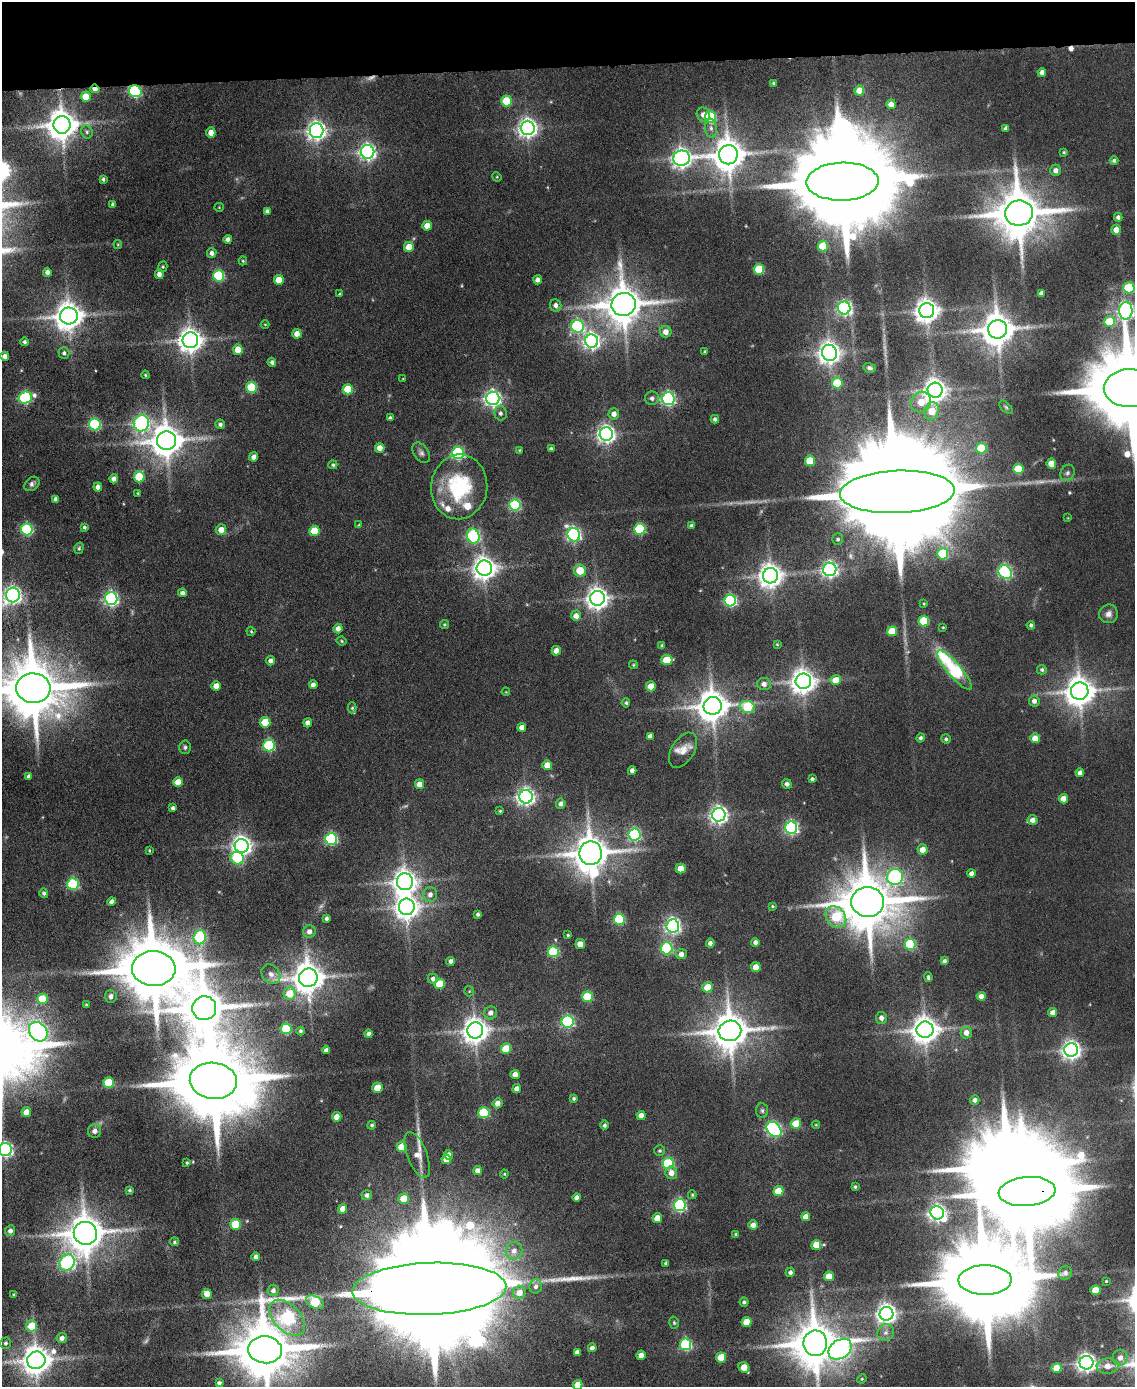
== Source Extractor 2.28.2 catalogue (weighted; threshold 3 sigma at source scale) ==
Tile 3 of 4 x 3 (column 3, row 1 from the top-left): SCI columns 2268-3400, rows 3003-4387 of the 4534 x 4512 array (HDU 1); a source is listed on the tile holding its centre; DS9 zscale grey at full resolution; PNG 1137 x 1389 px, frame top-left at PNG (2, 2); each listed source drawn as its Kron ellipse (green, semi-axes under 4 px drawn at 4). Shown black and unused: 5% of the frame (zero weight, under 4 of 8 exposures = <1% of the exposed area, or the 3 px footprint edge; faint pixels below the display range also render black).
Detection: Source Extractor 2.28.2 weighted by HDU 2 'WHT'; one run over the whole footprint, this tile lists its part. Background 0.0942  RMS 0.0056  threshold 0.0228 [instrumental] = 3 sigma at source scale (4.09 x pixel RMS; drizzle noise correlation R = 1.36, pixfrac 0.8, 0.05/0.05 arcsec/px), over >= 5 px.
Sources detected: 376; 8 too faint to see at this stretch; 4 inside a brighter object's white glare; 1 cosmic-ray / hot-pixel residue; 2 long thin detections or spike segments (spike, bleed or trail) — neither listed nor drawn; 5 inside a brighter listed object's ellipse — not listed separately; the other 356 listed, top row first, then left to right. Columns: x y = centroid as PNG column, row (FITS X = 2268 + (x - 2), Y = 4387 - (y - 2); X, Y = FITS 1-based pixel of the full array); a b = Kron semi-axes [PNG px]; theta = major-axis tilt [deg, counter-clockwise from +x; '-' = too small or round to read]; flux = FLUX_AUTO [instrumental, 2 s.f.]
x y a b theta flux
1042 72 4 4 - 2.8
774 83 3 3 - 0.78
95 89 5 4 - 3.8
859 90 5 5 - 7.4
135 91 6 6 - 76
86 97 5 5 - 12
507 101 5 5 - 22
891 104 5 4 - 5.9
703 115 7 6 - 3.6
710 117 6 5 - 52
62 125 9 8 - 1100
528 128 7 7 - 330
711 128 9 6 -82 2.3
1006 128 4 4 - 2
316 131 7 7 - 310
87 132 7 5 -66 1.3
211 133 5 4 - 5.2
368 152 7 6 - 210
1064 152 4 3 - 0.68
728 155 9 9 - 1200
682 158 8 7 - 330
1114 160 4 4 - 1.3
1055 170 5 5 - 2.9
497 177 5 4 - 0.58
103 179 4 3 - 1.2
842 182 36 19 1 19000
112 204 4 3 - 1
219 207 4 4 - 0.5
267 211 4 4 - 1.8
1019 213 14 12 7 3000
1118 217 4 4 - 1.7
427 226 5 4 - 6.5
1116 230 5 5 - 4.6
228 239 4 4 - 2.5
118 244 4 4 - 0.53
823 246 5 5 - 22
409 247 5 5 - 9.2
212 253 5 4 - 2.3
243 261 4 4 - 0.67
163 267 5 4 - 0.83
759 269 5 5 - 30
47 272 4 4 - 2.5
159 274 5 4 - 3
219 276 5 5 - 58
279 280 5 5 - 9.5
538 280 4 4 - 2.8
1129 288 5 5 - 36
1041 293 4 4 - 2.6
340 294 4 4 - 0.69
624 304 12 11 - 1800
556 305 6 5 - 2.4
844 308 6 6 - 150
927 311 7 7 - 590
1126 311 9 6 88 220
69 316 9 8 - 850
1109 322 5 5 - 23
265 324 4 3 - 0.45
577 326 6 6 - 92
998 329 9 9 - 1300
666 332 6 5 - 4
297 334 5 4 - 5.6
190 340 8 7 - 620
592 341 7 6 - 220
25 342 4 4 - 1.5
238 350 5 5 - 11
705 352 3 3 - 0.57
64 353 6 5 - 1.4
829 353 8 7 - 480
5 356 4 4 - 3.3
272 362 4 4 - 1.6
870 368 6 5 - 1.6
145 375 4 3 - 0.71
403 379 4 3 - 0.41
837 383 5 5 - 23
252 387 5 5 - 34
1129 388 25 19 1 11000
348 389 5 5 - 20
935 390 7 7 - 510
25 398 7 6 - 71
493 398 7 6 - 210
652 398 7 6 - 2
668 398 6 6 - 120
921 402 11 9 55 10
1006 407 8 4 -45 0.99
932 411 9 6 75 10
501 413 7 6 - 1.9
614 414 5 5 - 3.4
390 418 4 3 - 1.3
715 419 4 4 - 1.5
141 423 8 7 - 160
95 424 6 6 - 63
220 424 5 4 - 1.6
606 434 7 6 - 270
166 441 9 9 - 1200
380 448 5 4 - 5
981 448 5 5 - 24
551 449 4 3 - 1
519 450 4 4 - 0.54
421 453 11 7 -54 2.3
458 453 6 6 - 87
254 457 4 4 - 3.5
810 461 5 5 - 19
1051 464 5 5 - 11
333 465 4 4 - 0.95
1018 469 5 5 - 23
1067 473 8 7 - 1.8
139 477 5 5 - 25
114 479 4 4 - 3.4
32 484 8 6 38 1.9
98 487 4 4 - 2.8
459 487 32 28 83 46
897 492 57 21 2 36000
138 493 4 2 - 0.43
56 499 4 4 - 2.3
515 505 6 5 - 66
1068 518 4 3 - 0.41
359 525 4 4 - 0.86
692 526 4 4 - 1.7
84 527 3 3 - 1.1
27 529 6 6 - 70
640 529 5 5 - 49
221 530 5 5 - 5.3
314 531 5 5 - 17
574 535 7 6 - 150
473 536 7 6 - 90
838 539 6 5 - 1.4
79 548 6 4 75 0.97
943 554 5 5 - 41
484 568 7 7 - 510
830 569 6 6 - 200
580 570 6 6 - 13
1005 572 7 6 - 110
770 576 7 7 - 540
182 593 4 4 - 2.3
13 595 7 7 - 230
597 598 7 7 - 460
111 599 6 6 - 150
730 601 6 6 - 86
924 604 4 4 - 0.57
1108 614 9 9 - 3
576 616 5 5 - 4.1
924 621 5 5 - 29
444 624 4 4 - 0.71
1031 625 4 4 - 1.3
943 627 4 3 - 0.58
338 629 5 4 - 3.3
251 631 5 3 - 0.62
892 631 5 5 - 17
342 641 5 3 - 0.68
777 644 4 4 - 0.6
662 646 4 3 - 1
556 651 5 4 - 3.8
667 660 5 5 - 21
271 661 5 4 - 2.4
633 665 4 3 - 0.61
955 670 25 7 -50 62
1042 670 5 5 - 1.2
836 680 5 5 - 8.2
803 681 8 8 - 620
764 684 7 6 - 3
313 685 4 4 - 2.5
216 686 5 4 - 5.9
651 686 5 5 - 8.7
33 688 17 15 -5 4400
1080 691 9 8 - 960
506 692 4 3 - 0.41
1034 701 5 5 - 2.8
626 703 4 4 - 0.93
713 706 9 9 - 1100
747 707 8 6 -16 29
352 708 5 4 - 0.82
265 722 5 5 - 19
308 723 4 4 - 2.7
522 727 4 4 - 3.9
650 736 4 4 - 2.7
921 738 4 4 - 1.6
1035 738 5 5 - 6.9
946 739 5 4 - 1.2
269 745 6 6 - 62
185 747 6 6 - 1.1
683 750 19 11 58 6.3
547 765 5 5 - 8.4
632 771 4 4 - 2.9
1080 773 4 4 - 2.9
29 776 4 3 - 1.7
812 779 4 4 - 1.4
178 782 5 5 - 9.1
420 784 5 4 - 6.1
787 784 5 4 - 1.6
526 797 7 7 - 250
1063 799 5 4 - 6.8
561 804 5 4 - 2.4
173 808 4 3 - 1.5
500 811 3 3 - 0.66
719 815 7 6 - 260
1032 820 5 5 - 3.9
791 828 6 6 - 120
635 834 6 6 - 95
331 839 6 6 - 86
242 846 7 7 - 370
922 849 5 5 - 5.7
149 850 3 3 - 0.61
591 853 11 11 - 1600
237 858 7 6 - 29
681 869 5 5 - 9.4
971 873 4 4 - 2.6
895 877 8 8 - 100
405 882 8 8 - 560
73 884 6 6 - 56
44 893 5 4 - 1.4
430 894 7 7 - 2.8
112 902 4 4 - 2.5
868 902 16 15 - 3800
772 906 4 3 - 0.72
407 907 8 8 - 560
478 914 3 3 - 1.2
836 917 12 9 -53 31
326 918 4 3 - 1.5
619 919 5 5 - 51
673 926 6 6 - 180
309 932 6 6 - 3.2
568 935 4 3 - 0.71
200 937 7 6 - 51
755 942 4 4 - 2.4
710 943 4 4 - 2.3
580 944 5 4 - 6.2
910 944 5 5 - 42
667 948 6 6 - 59
553 952 5 5 - 43
681 954 5 5 - 3.3
451 961 4 4 - 2.1
944 961 4 4 - 1.6
756 967 5 5 - 7.5
154 969 22 17 -2 5500
271 974 11 8 -49 3.1
928 977 5 3 - 1
308 978 9 9 - 1100
433 979 5 5 - 1.9
440 984 5 5 - 18
708 987 5 5 - 10
469 991 5 5 - 0.6
289 994 6 6 - 12
111 996 6 6 - 2.7
981 996 4 4 - 4.9
587 997 5 5 - 28
42 999 5 5 - 21
86 1005 3 3 - 0.55
204 1008 12 12 - 2300
1053 1012 4 4 - 3.6
490 1013 7 6 - 2.8
881 1018 6 5 - 2.6
568 1022 6 6 - 94
286 1029 5 5 - 40
925 1030 8 8 - 760
301 1031 4 4 - 1.1
475 1031 8 8 - 650
730 1031 11 10 - 1700
38 1032 10 8 -50 190
966 1033 6 6 - 4
369 1034 4 4 - 2.2
506 1049 5 5 - 15
326 1050 4 4 - 1.9
1071 1050 7 7 - 290
515 1074 4 4 - 4.2
213 1081 24 18 -7 9300
108 1082 5 5 - 22
377 1088 5 5 - 13
517 1089 4 4 - 3.7
574 1098 4 3 - 1
975 1100 5 4 - 2.1
498 1103 5 5 - 3.9
762 1111 7 6 - 1.3
26 1112 5 4 - 5.9
484 1113 5 5 - 41
641 1115 4 4 - 3.9
337 1117 5 4 - 5.7
796 1124 5 5 - 17
372 1125 4 4 - 1.1
605 1125 5 4 - 1.3
816 1125 4 4 - 0.5
774 1129 8 6 -45 140
94 1131 7 6 - 2.3
402 1147 5 5 - 14
5 1150 6 6 - 150
660 1151 5 5 - 1.1
417 1155 24 10 -69 5.6
448 1155 5 4 - 2.9
446 1159 5 4 - 5.1
187 1163 4 3 - 0.64
668 1163 5 5 - 51
478 1171 4 4 - 3
671 1173 6 6 - 4.6
504 1174 4 4 - 0.57
855 1187 4 3 - 0.98
130 1190 3 3 - 0.93
778 1191 5 5 - 14
1027 1192 28 14 5 12000
367 1195 5 5 - 1.9
692 1195 4 4 - 0.65
576 1197 4 4 - 2.2
404 1199 5 5 - 12
680 1205 6 6 - 93
343 1209 5 4 - 5.4
937 1213 7 6 - 240
806 1217 4 4 - 5.5
657 1218 5 4 - 7.7
236 1224 5 5 - 26
753 1225 5 4 - 3.9
10 1231 5 5 - 2.2
85 1233 12 11 - 1700
736 1234 4 3 - 0.69
174 1242 4 4 - 0.88
816 1245 5 5 - 10
514 1251 9 8 - 3.7
256 1257 4 4 - 2.2
67 1263 8 7 - 120
666 1263 4 3 - 1.2
790 1272 5 4 - 1.8
1065 1273 7 6 - 1.4
829 1276 5 5 - 9.9
985 1280 27 15 1 12000
1106 1281 3 3 - 0.56
536 1286 7 6 - 2.3
429 1289 77 26 2 55000
273 1290 6 5 - 2.2
1096 1290 5 5 - 10
519 1293 6 6 - 5.3
207 1294 5 5 - 6.3
14 1295 3 3 - 0.91
315 1302 9 6 -26 32
744 1302 4 4 - 1.3
886 1314 7 7 - 360
287 1318 21 13 -46 120
747 1322 5 5 - 13
674 1323 6 4 -75 0.83
31 1326 6 5 - 13
886 1333 9 8 - 2.8
62 1338 5 5 - 2.7
5 1343 6 5 - 1.4
815 1343 13 11 83 2500
686 1344 6 5 - 66
592 1348 4 4 - 2.5
840 1349 12 9 36 260
265 1350 17 13 -5 4100
577 1352 4 4 - 2.3
641 1355 5 4 - 4.9
721 1357 5 5 - 14
1120 1358 8 7 - 3.7
36 1360 9 8 - 960
1086 1363 7 6 - 320
1108 1366 11 7 5 5.6
744 1367 6 5 - 9.4
1057 1368 5 5 - 8.9
862 1379 5 4 - 0.65
219 1383 4 4 - 1.7
578 1385 5 4 - 6.9
Overlapping masked pixels (flux is a lower limit): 4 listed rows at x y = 95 89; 135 91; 1027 1192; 429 1289
Isophote crosses this tile's border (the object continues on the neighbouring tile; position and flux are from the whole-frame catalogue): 6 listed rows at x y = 1126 311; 1129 388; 33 688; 5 1150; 815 1343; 578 1385